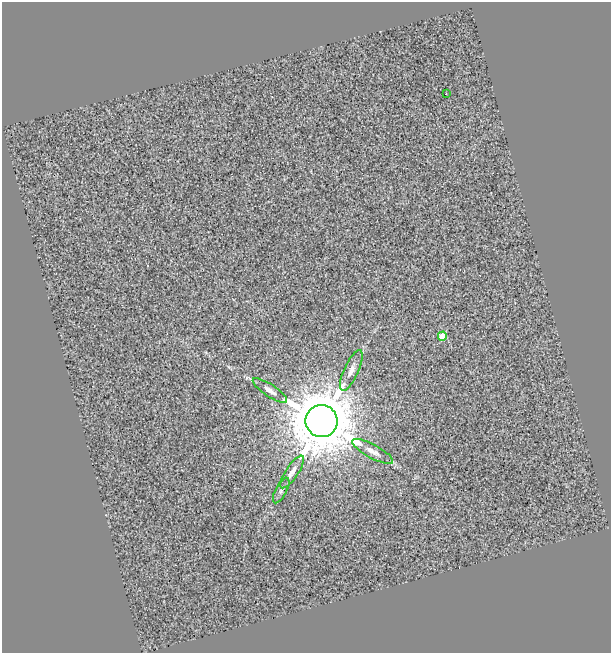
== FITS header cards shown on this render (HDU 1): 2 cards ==
NAXIS1  =                  609
NAXIS2  =                  651

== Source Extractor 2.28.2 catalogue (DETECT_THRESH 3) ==
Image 609 x 651 px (HDU 1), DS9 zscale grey, 1 PNG px = 1 image px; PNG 613 x 655 px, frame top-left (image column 1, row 651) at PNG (2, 2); each listed source drawn as its Kron ellipse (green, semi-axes under 4 px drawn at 4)
Background 0.384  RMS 2.7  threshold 8.19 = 3 sigma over >= 5 px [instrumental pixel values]
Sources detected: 8; all 8 listed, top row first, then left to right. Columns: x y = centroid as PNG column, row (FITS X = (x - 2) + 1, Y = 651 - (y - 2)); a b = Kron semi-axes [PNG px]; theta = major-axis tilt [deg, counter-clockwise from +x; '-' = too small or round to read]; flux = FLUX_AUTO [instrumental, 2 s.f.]
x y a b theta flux
446 94 3 2 - 2.0e+02
442 336 5 4 - 6.2e+03
351 370 22 7 66 1.6e+03
270 391 20 6 -34 1.3e+03
322 421 16 16 - 1.7e+06
373 451 23 7 -28 1.5e+03
292 472 19 6 56 1.3e+03
281 490 14 5 63 6.4e+02